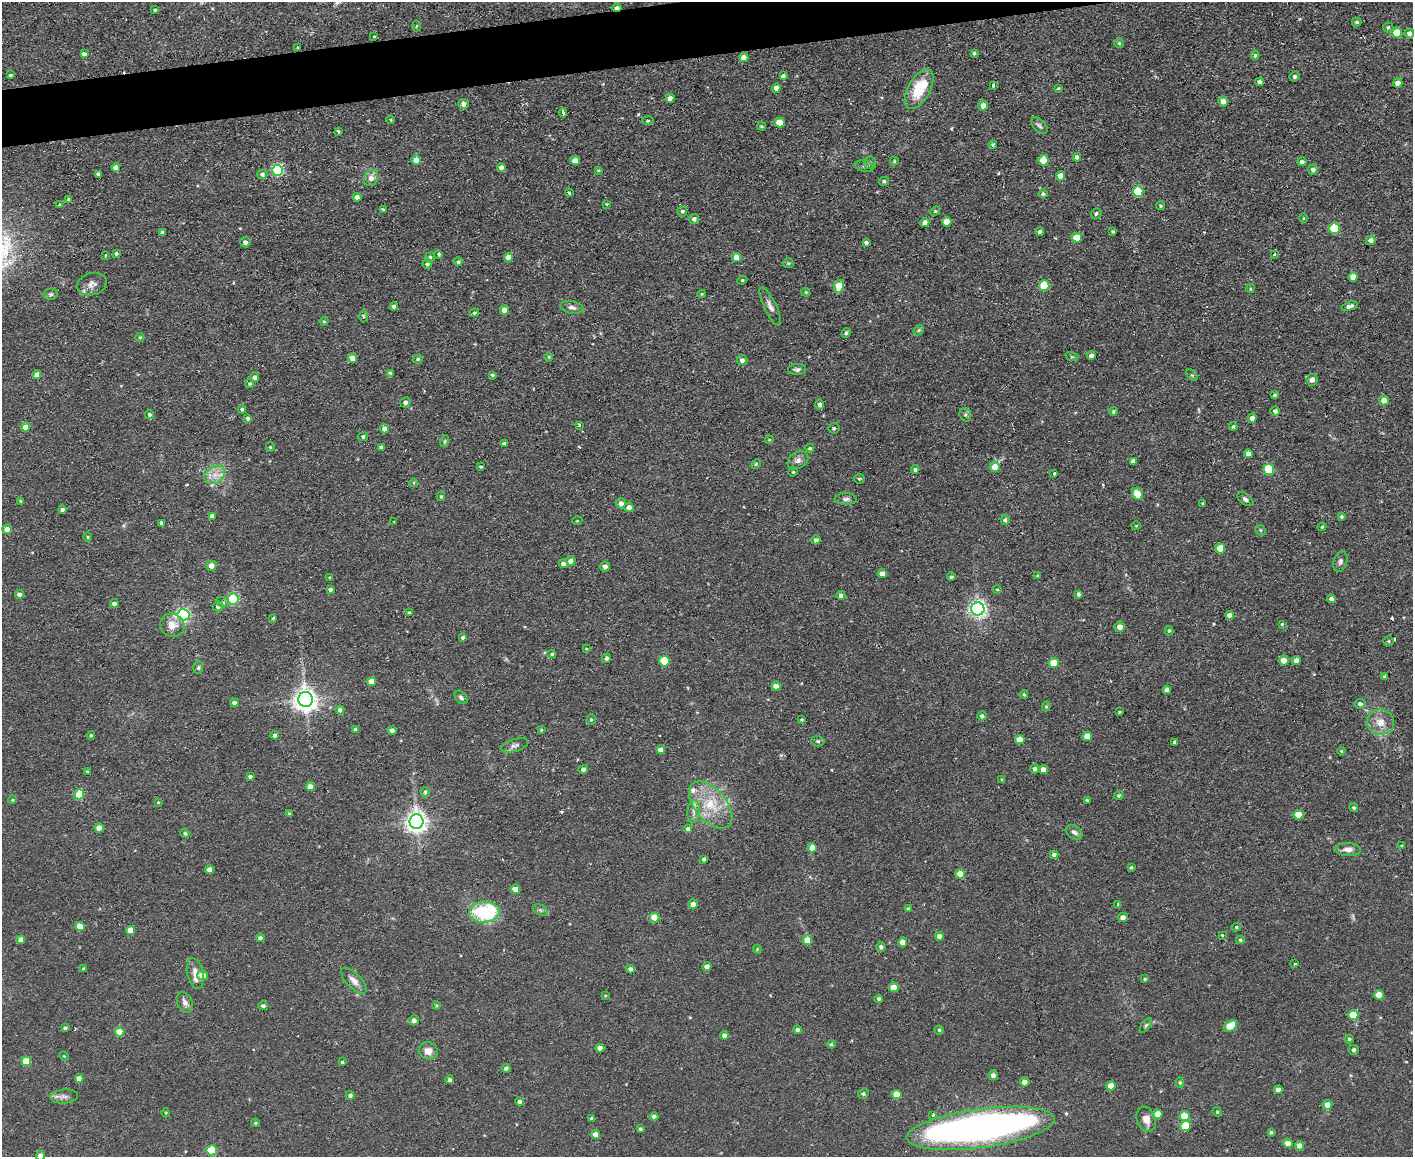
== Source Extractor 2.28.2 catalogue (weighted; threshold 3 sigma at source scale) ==
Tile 8 of 3 x 4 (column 2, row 3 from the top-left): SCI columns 1540-2950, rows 1156-2310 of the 4597 x 4621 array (HDU 1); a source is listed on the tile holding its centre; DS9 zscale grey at full resolution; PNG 1415 x 1159 px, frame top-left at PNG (2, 2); each listed source drawn as its Kron ellipse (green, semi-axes under 4 px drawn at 4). Shown black and unused: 3% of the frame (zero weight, under 2 of 3 exposures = <1% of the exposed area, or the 3 px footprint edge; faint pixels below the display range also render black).
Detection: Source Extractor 2.28.2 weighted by HDU 2 'WHT'; one run over the whole footprint, this tile lists its part. Background 0.0586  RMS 0.0087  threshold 0.0389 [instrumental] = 3 sigma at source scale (4.5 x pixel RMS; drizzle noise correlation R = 1.50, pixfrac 1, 0.05/0.05 arcsec/px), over >= 5 px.
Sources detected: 368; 2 inside a brighter object's white glare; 4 cosmic-ray / hot-pixel residue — neither listed nor drawn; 2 inside a brighter listed object's ellipse — not listed separately; the other 360 listed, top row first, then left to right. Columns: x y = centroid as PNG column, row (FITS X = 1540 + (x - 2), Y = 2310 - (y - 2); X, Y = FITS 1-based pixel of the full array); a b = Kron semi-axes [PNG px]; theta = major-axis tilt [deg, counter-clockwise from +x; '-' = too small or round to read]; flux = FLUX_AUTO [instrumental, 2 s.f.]
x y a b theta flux
617 8 4 3 - 4.4
155 10 4 4 - 1.2
1357 22 5 4 - 1.6
416 26 5 3 - 0.8
1388 27 5 5 - 1.8
1397 33 5 5 - 24
1409 33 5 5 - 3.5
374 37 3 3 - 1.7
1119 43 4 4 - 1.2
297 48 3 2 - 1.1
974 53 4 4 - 1.5
84 54 4 4 - 4.1
1255 55 4 4 - 1.3
744 57 4 4 - 6.6
10 75 4 4 - 2.3
783 76 4 3 - 2.4
1295 76 5 5 - 1.8
1260 82 4 4 - 3.1
1398 83 4 4 - 7.5
993 85 4 3 - 2.2
776 88 5 4 - 6.6
1058 88 4 3 - 1.1
919 89 22 11 61 31
670 98 4 4 - 5.4
1223 101 5 4 - 5.4
463 104 5 5 - 4.3
983 106 5 4 - 5.8
563 113 5 2 - 2.9
391 120 4 3 - 0.75
648 121 6 3 8 0.98
780 122 5 5 - 14
1039 125 10 6 -44 2.4
761 126 4 3 - 1.2
338 131 3 3 - 1.2
993 144 4 3 - 1.1
1077 157 4 4 - 2.7
416 160 4 4 - 8
1044 160 5 5 - 25
575 161 5 4 - 8.8
894 161 4 4 - 0.98
1302 162 4 4 - 2.4
870 163 6 6 - 1.7
864 166 10 5 -13 2.1
116 167 4 4 - 6.3
501 168 4 4 - 4.9
278 170 5 5 - 90
598 170 4 3 - 0.8
1313 170 5 5 - 3.4
98 174 4 3 - 2.3
262 174 5 4 - 2.2
1060 176 5 4 - 7.3
371 178 8 7 - 5.8
884 181 5 4 - 1.6
1138 191 5 5 - 39
569 193 4 3 - 1.5
1043 194 4 4 - 1.8
357 197 4 4 - 5.3
69 199 3 3 - 1.3
60 204 3 3 - 0.85
607 204 3 3 - 1.5
1160 206 4 4 - 1
383 209 4 3 - 0.92
682 211 5 5 - 1.7
935 211 5 4 - 1.1
1096 213 5 5 - 2
1303 218 4 3 - 0.73
694 219 5 5 - 3
947 222 5 4 - 11
925 223 4 4 - 6.2
1334 229 5 5 - 41
163 232 4 3 - 1.3
1040 232 4 4 - 2
1113 232 4 3 - 1.1
1077 238 5 5 - 20
1371 240 5 4 - 4
245 242 5 5 - 2.7
866 242 4 3 - 2.3
116 253 4 3 - 1.7
439 254 4 3 - 1.1
1274 254 3 3 - 1.7
105 255 3 3 - 1.5
430 257 5 5 - 1.9
508 257 4 4 - 6.6
737 258 4 4 - 13
458 262 4 4 - 1.5
788 263 5 5 - 1.2
427 264 5 4 - 2.2
1353 277 4 4 - 7.3
742 280 5 4 - 1
92 284 15 11 17 6
839 286 6 5 - 19
1044 286 5 5 - 27
1250 289 4 3 - 0.8
806 292 4 4 - 0.89
51 294 7 5 12 1.6
702 294 4 4 - 0.77
394 306 4 4 - 2.3
770 306 21 6 -64 4.9
1350 306 8 4 18 3.6
572 307 11 6 -10 3.9
504 310 4 4 - 7.2
474 313 5 4 - 1.4
363 316 6 4 -89 1
324 321 4 4 - 0.93
919 330 6 4 46 1.2
846 333 5 4 - 1.7
140 337 4 3 - 0.98
1091 356 4 4 - 3.6
549 357 5 3 - 0.78
1072 357 6 4 -17 1.3
352 358 5 4 - 7.9
418 359 5 4 - 1.3
742 360 5 5 - 3.5
797 369 9 5 3 2.3
390 373 4 4 - 1.4
37 375 4 4 - 8.5
492 375 4 3 - 1.4
1192 375 7 4 -44 1.1
255 377 5 4 - 3.6
1312 380 6 5 - 5.1
250 384 4 4 - 1.5
1275 395 4 4 - 1.5
1384 400 5 4 - 6.2
405 402 5 5 - 3.7
820 405 5 4 - 2.6
242 409 4 4 - 1.7
1113 411 4 4 - 1.2
1275 411 5 4 - 2.9
149 414 4 4 - 2.2
965 415 7 5 -70 2
248 418 4 3 - 1.6
1252 418 5 4 - 4.5
579 425 3 3 - 2.4
25 427 4 4 - 7.9
1233 427 4 3 - 1.2
834 428 5 5 - 1.7
384 429 4 4 - 5.2
363 437 5 4 - 1.9
769 440 4 4 - 0.81
445 441 6 3 72 1.2
505 444 4 4 - 3.6
270 447 4 4 - 1
381 448 4 3 - 3.3
810 448 4 3 - 1
1248 454 4 4 - 5.8
798 460 11 8 34 4.3
1133 461 4 4 - 3.9
756 464 5 4 - 0.9
481 467 4 3 - 1
995 467 5 5 - 11
915 470 4 4 - 2
1269 470 5 5 - 38
793 472 5 4 - 1.1
1054 474 3 3 - 1.4
215 475 11 8 34 7.9
859 479 5 5 - 0.99
414 483 4 3 - 0.72
1137 494 6 5 - 12
441 496 5 4 - 1.2
846 499 11 5 -3 2.8
1245 499 9 5 -36 2.4
20 501 4 3 - 0.74
621 503 5 5 - 4.2
1203 503 3 3 - 1.1
629 507 5 4 - 5
62 510 4 4 - 2
212 516 4 4 - 4.1
1341 517 4 3 - 1.4
1005 520 5 4 - 1.9
577 521 5 3 - 0.73
394 522 3 2 - 0.58
162 523 4 3 - 3
1136 526 4 3 - 0.71
1322 527 4 3 - 0.95
7 529 5 4 - 7.8
1261 530 6 4 -41 1.4
88 537 4 3 - 0.88
816 540 5 4 - 2.4
1220 548 5 4 - 15
571 561 5 4 - 3.7
1340 561 10 6 74 2.7
563 564 4 4 - 3.6
211 566 5 5 - 7.3
605 567 5 5 - 4.2
882 574 4 4 - 6.4
1037 576 4 3 - 0.91
330 577 4 2 - 0.83
951 577 4 4 - 1.5
330 589 4 4 - 1.8
997 590 4 3 - 0.84
20 594 4 4 - 3.6
1079 594 4 3 - 1.8
841 595 4 4 - 2.5
233 599 5 5 - 78
1331 599 4 4 - 4.4
223 602 6 5 - 1.7
114 603 4 4 - 3.2
218 607 5 5 - 3.1
978 609 6 6 - 320
409 612 4 3 - 0.85
183 615 6 6 - 150
1230 615 4 4 - 5.4
273 618 4 4 - 1.1
1282 624 3 3 - 0.92
172 625 12 11 - 9.4
1120 627 5 5 - 6.4
1169 631 4 3 - 1.4
463 638 3 3 - 1.5
1389 641 5 4 - 1.3
586 649 4 3 - 0.69
552 654 4 4 - 1.4
606 658 4 4 - 2.5
1284 660 5 5 - 6.8
1296 660 4 4 - 4.8
664 661 5 5 - 32
1054 663 5 5 - 21
198 667 6 5 - 1.5
1385 676 3 3 - 1.1
372 681 4 4 - 12
776 686 4 4 - 9.2
1167 690 4 4 - 3.2
1024 694 4 3 - 1.2
461 697 7 5 -48 2.1
305 699 7 7 - 710
234 703 4 4 - 2.5
1360 704 5 5 - 2.4
1046 706 5 4 - 0.99
340 710 4 4 - 2.6
1119 712 3 2 - 0.85
982 716 5 4 - 2.4
591 720 5 4 - 1.3
802 720 3 3 - 0.99
1381 722 13 12 - 11
356 730 4 4 - 2.5
541 730 3 3 - 0.81
392 731 4 4 - 4.9
91 735 4 4 - 1
275 735 4 4 - 2.4
1087 736 5 4 - 10
1020 740 5 4 - 15
818 741 6 5 - 1.5
1175 742 4 4 - 2.6
515 745 14 6 17 3.6
661 750 4 4 - 6.5
1341 751 4 4 - 0.86
583 769 5 4 - 2.5
1035 769 4 4 - 2.5
1044 770 4 4 - 7
87 772 3 3 - 0.86
250 776 4 4 - 2
1002 780 4 3 - 0.88
310 786 4 4 - 8.3
425 792 5 4 - 1.8
79 794 5 5 - 28
1119 795 5 4 - 1.6
12 800 4 3 - 1
1087 800 4 4 - 1
158 802 3 2 - 0.78
711 805 28 16 -50 29
1354 808 4 4 - 1.3
694 811 11 6 84 4.4
290 814 3 3 - 1.6
1298 815 5 4 - 17
416 821 7 7 - 570
99 828 4 4 - 10
688 829 4 4 - 2.4
1074 832 9 6 -32 3.3
185 833 4 4 - 1.4
1402 846 3 3 - 1.4
812 848 5 4 - 7.9
1348 850 13 6 -2 5.3
1054 855 4 4 - 3.6
704 859 3 3 - 1.8
1131 867 4 3 - 1
210 870 4 4 - 7.2
960 874 5 4 - 12
515 889 4 4 - 9.9
693 904 5 4 - 5.3
1118 904 4 3 - 1.2
908 909 4 4 - 1.6
540 910 8 5 -25 1.7
484 912 15 10 4 58
1123 917 5 4 - 4.7
655 918 5 5 - 20
80 927 4 4 - 13
1236 927 5 4 - 1.1
131 930 4 4 - 14
1222 935 2 2 - 0.83
939 936 4 4 - 3.5
260 938 4 4 - 2.9
21 940 4 4 - 6.2
807 940 5 4 - 14
1240 940 4 4 - 1.2
903 942 4 4 - 9.3
881 947 4 4 - 2.8
757 949 4 4 - 0.77
1295 964 3 3 - 2.5
707 966 4 4 - 4.7
84 969 4 3 - 1.8
630 969 4 4 - 3.4
195 974 15 8 -77 6.9
202 975 5 5 - 11
1145 979 4 3 - 0.91
354 980 16 7 -46 5.9
894 987 5 4 - 15
1379 995 5 5 - 18
605 996 4 3 - 0.73
879 999 4 4 - 2
185 1002 11 7 -63 4.3
436 1005 4 4 - 1.2
263 1006 5 4 - 2.2
1353 1015 5 5 - 23
414 1020 5 4 - 4.1
1146 1025 8 4 54 1.7
1230 1026 7 5 37 25
65 1028 4 3 - 1.8
797 1030 4 4 - 2.1
939 1030 4 4 - 1.1
120 1032 5 4 - 19
724 1035 4 4 - 4.3
1349 1039 4 4 - 1.3
831 1044 4 3 - 1.1
600 1048 4 4 - 5.6
1354 1050 5 5 - 2.5
428 1051 9 8 - 6.5
64 1056 5 3 - 0.64
26 1061 5 4 - 22
342 1062 4 3 - 1.3
506 1068 4 4 - 2.1
993 1075 5 4 - 4
79 1078 4 4 - 6.5
450 1080 4 4 - 2.3
1025 1082 5 4 - 5.7
1180 1082 5 4 - 1.3
1111 1086 4 4 - 11
1278 1090 4 4 - 6.4
863 1094 6 5 - 1.7
350 1095 4 4 - 2
897 1095 5 4 - 16
64 1096 14 7 6 4.1
519 1101 4 4 - 2.4
1327 1105 5 5 - 7.4
1217 1112 4 4 - 0.97
166 1113 4 3 - 0.72
1158 1114 5 4 - 11
933 1115 3 3 - 3
654 1116 4 4 - 3
1184 1116 5 5 - 19
592 1119 4 3 - 2.2
1146 1119 13 9 -71 8
255 1123 4 3 - 1.1
1185 1126 5 5 - 25
980 1128 74 19 8 490
640 1129 3 3 - 1.3
1271 1132 3 3 - 1.4
595 1134 5 4 - 5.5
1288 1143 4 4 - 6.9
1300 1146 4 4 - 6.9
212 1150 5 5 - 40
41 1156 5 4 - 8.9
Overlapping masked pixels (flux is a lower limit): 1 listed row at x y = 617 8
Isophote crosses this tile's border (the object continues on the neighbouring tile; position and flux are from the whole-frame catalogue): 1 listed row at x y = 41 1156